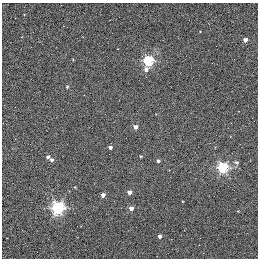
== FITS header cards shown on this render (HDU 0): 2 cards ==
NAXIS1  =                  256 / STANDARD FITS FORMAT
NAXIS2  =                  256 / STANDARD FITS FORMAT

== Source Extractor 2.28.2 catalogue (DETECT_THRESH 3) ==
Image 256 x 256 px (HDU 0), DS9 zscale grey, 1 PNG px = 1 image px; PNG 260 x 260 px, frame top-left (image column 1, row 256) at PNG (2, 3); no overlay
Background 0.259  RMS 4.8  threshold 14.5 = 3 sigma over >= 5 px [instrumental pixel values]
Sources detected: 20; all 20 listed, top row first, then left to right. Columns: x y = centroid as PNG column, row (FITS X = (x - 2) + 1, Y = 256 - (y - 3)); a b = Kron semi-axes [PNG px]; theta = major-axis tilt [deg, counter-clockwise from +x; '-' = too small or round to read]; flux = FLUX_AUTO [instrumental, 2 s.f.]
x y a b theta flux
245 40 4 3 - 2100
148 61 5 5 - 30000
146 69 6 4 81 1600
67 87 4 3 - 470
135 127 4 3 - 2900
110 147 3 3 - 1300
140 156 3 3 - 320
48 157 4 3 - 1000
51 160 4 3 - 1200
158 161 3 3 - 850
236 162 6 5 - 720
223 168 5 5 - 38000
75 187 3 3 - 260
129 192 4 4 - 2600
103 195 4 3 - 2600
58 208 5 5 - 61000
131 208 4 3 - 2500
238 211 3 2 - 250
159 236 3 3 - 1200
199 245 2 2 - 860

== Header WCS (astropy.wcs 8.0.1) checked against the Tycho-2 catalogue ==
Header WCS as astropy/WCSLIB reads it (applying the file's SIP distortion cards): RA---TAN-SIP/DEC--TAN-SIP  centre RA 20:00:38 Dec +22:42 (300.16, +22.70 deg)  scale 1.22 arcsec/px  FOV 5.2' x 5.2'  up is +79 deg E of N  parity normal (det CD < 0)
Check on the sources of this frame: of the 20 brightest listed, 3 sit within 1.5 arcsec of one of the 4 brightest Tycho-2 stars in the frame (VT <= 11.35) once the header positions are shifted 0.49 arcsec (0.44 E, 0.21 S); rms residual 0.43 arcsec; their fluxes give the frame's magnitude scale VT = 19.66 - 2.5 log10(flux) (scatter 0.13 mag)
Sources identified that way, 3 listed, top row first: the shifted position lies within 1.5 arcsec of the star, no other Tycho-2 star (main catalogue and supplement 1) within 3.0 arcsec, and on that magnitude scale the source's flux lands within +1.5 / -3 mag of the star's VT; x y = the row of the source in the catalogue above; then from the Tycho-2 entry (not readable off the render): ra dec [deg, ICRS J2000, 3 dp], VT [Tycho-2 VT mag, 2 dp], TYC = Tycho-2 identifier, HIP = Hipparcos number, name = IAU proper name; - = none
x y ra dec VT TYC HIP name
135 127 300.159 +22.702 11.00 2141-1346-1 - -
75 187 300.142 +22.678 11.35 2141-1182-1 - -
103 195 300.137 +22.687 11.25 2141-1124-1 - -